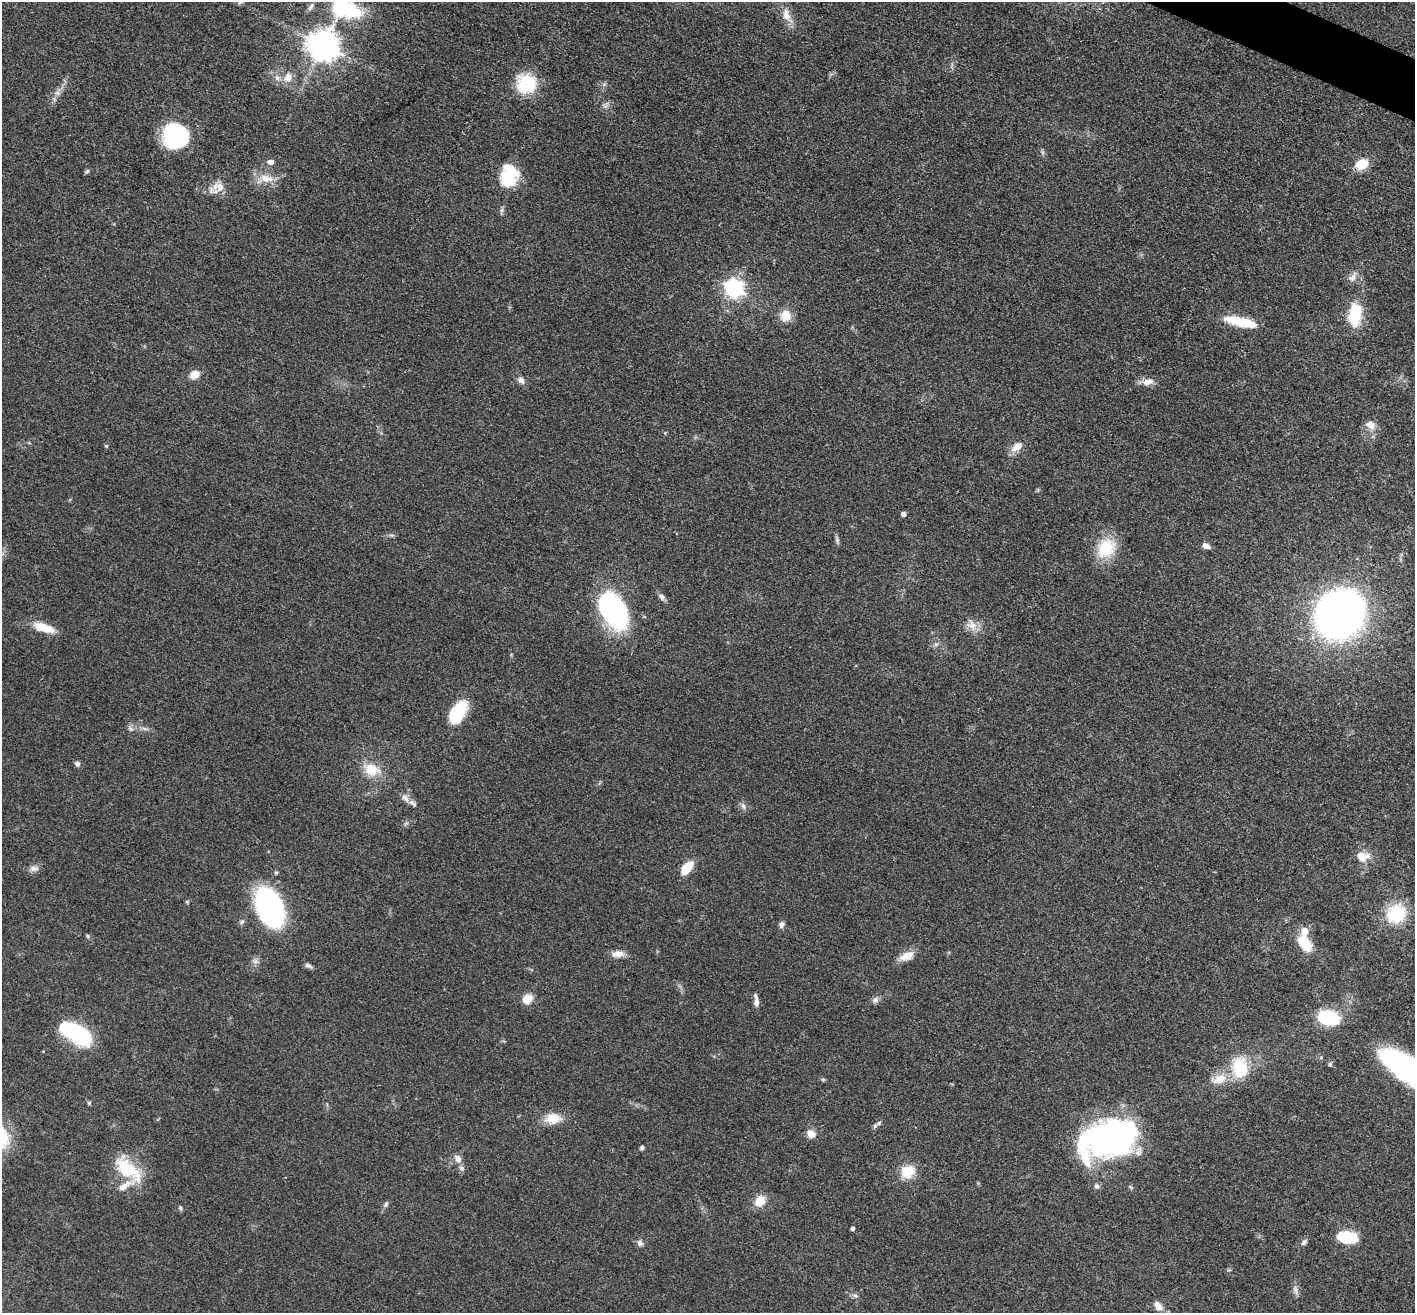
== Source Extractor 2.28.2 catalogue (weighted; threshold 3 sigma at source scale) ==
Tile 10 of 4 x 4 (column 2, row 3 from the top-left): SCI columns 1414-2826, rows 1590-2900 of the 5653 x 5665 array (HDU 1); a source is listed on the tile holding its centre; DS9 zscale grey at full resolution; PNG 1417 x 1315 px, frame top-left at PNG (2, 2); no overlay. Shown black and unused: <1% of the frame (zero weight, under 3 of 4 exposures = <1% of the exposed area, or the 3 px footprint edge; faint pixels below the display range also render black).
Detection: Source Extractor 2.28.2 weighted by HDU 2 'WHT'; one run over the whole footprint, this tile lists its part. Background 0.0503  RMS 0.0048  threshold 0.0214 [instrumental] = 3 sigma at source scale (4.5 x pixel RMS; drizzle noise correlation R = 1.50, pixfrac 1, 0.05/0.05 arcsec/px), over >= 5 px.
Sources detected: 95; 2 inside a brighter object's white glare — not listed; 5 inside a brighter listed object's ellipse — not listed separately; the other 88 listed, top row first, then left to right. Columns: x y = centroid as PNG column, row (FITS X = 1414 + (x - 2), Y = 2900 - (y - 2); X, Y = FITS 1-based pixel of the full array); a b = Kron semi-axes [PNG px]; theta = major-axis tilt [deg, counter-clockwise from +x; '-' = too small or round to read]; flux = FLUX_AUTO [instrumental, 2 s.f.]
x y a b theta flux
240 2 7 6 - 1.1
345 9 41 24 -12 34
786 15 17 10 -79 5.2
323 45 9 9 - 810
288 78 13 11 64 4.8
526 84 22 21 - 20
604 84 5 5 - 0.9
58 93 7 6 - 1.6
605 106 12 6 52 1.6
176 135 23 21 -15 54
271 162 8 6 8 2
1362 164 12 9 24 11
87 171 6 5 - 0.76
509 176 20 14 77 27
266 178 21 10 -8 6.7
218 187 17 14 -13 6
1353 277 15 9 54 3
734 288 7 7 - 190
1354 315 30 16 86 16
785 316 11 11 - 7.3
1246 323 21 9 -13 14
194 375 10 7 34 5.5
521 380 10 7 -41 2.3
1148 382 16 9 18 3.9
1370 425 13 10 -29 3.8
106 446 5 4 - 0.61
1017 447 15 10 33 4.7
903 514 4 4 - 2.2
837 540 9 5 -81 1.2
1206 546 9 6 -26 2.4
1106 548 19 16 58 22
662 597 9 7 -43 1.9
613 610 38 25 -58 81
1340 615 27 24 53 450
972 625 15 12 -61 4.9
44 628 24 9 -17 11
936 644 6 6 - 1.2
459 710 26 17 71 15
131 729 9 5 -60 1.4
77 764 6 6 - 1.6
371 769 22 15 -21 10
405 798 14 7 -51 3.2
743 806 10 6 -74 1.7
1362 856 17 12 -6 6.4
34 868 13 8 -1 2.4
687 868 14 8 50 9.7
276 872 5 4 - 0.66
187 902 5 5 - 0.56
270 907 29 18 -63 130
1396 914 21 19 44 23
242 922 8 5 44 1.1
782 925 8 6 75 1.5
88 936 5 5 - 0.68
1305 943 18 10 -54 15
618 954 16 8 6 3.9
906 956 21 10 24 5.3
308 966 10 6 -22 1.4
527 999 10 8 34 7.5
875 1000 10 7 18 1.7
756 1003 11 7 89 2.7
1329 1018 17 12 -18 37
77 1034 30 13 -30 56
1330 1064 6 4 89 0.87
1402 1065 48 22 -27 86
1240 1067 23 17 -84 21
823 1079 6 4 0 0.64
1219 1079 23 13 16 8.3
89 1103 5 5 - 0.65
553 1119 22 14 8 8.1
875 1126 8 5 63 1.2
811 1134 10 9 - 3.9
1108 1139 56 34 13 140
642 1148 5 4 - 1
458 1158 12 9 -53 2.8
128 1169 42 19 -43 21
908 1171 19 16 26 9.3
1097 1186 8 7 - 1.5
1131 1187 8 3 -45 0.63
760 1201 12 10 53 7.5
386 1205 8 6 47 1.2
180 1208 6 4 -88 0.72
852 1228 4 4 - 1
1348 1237 17 9 -7 23
1304 1242 10 5 49 1.3
640 1243 9 7 -45 1.6
1296 1290 13 6 -74 2
855 1296 8 6 -21 1.2
1158 1306 13 8 -51 3.8
Overlapping masked pixels (flux is a lower limit): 1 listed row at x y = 1362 164
Isophote crosses this tile's border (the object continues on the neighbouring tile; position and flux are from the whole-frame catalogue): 3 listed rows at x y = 240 2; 345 9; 1402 1065